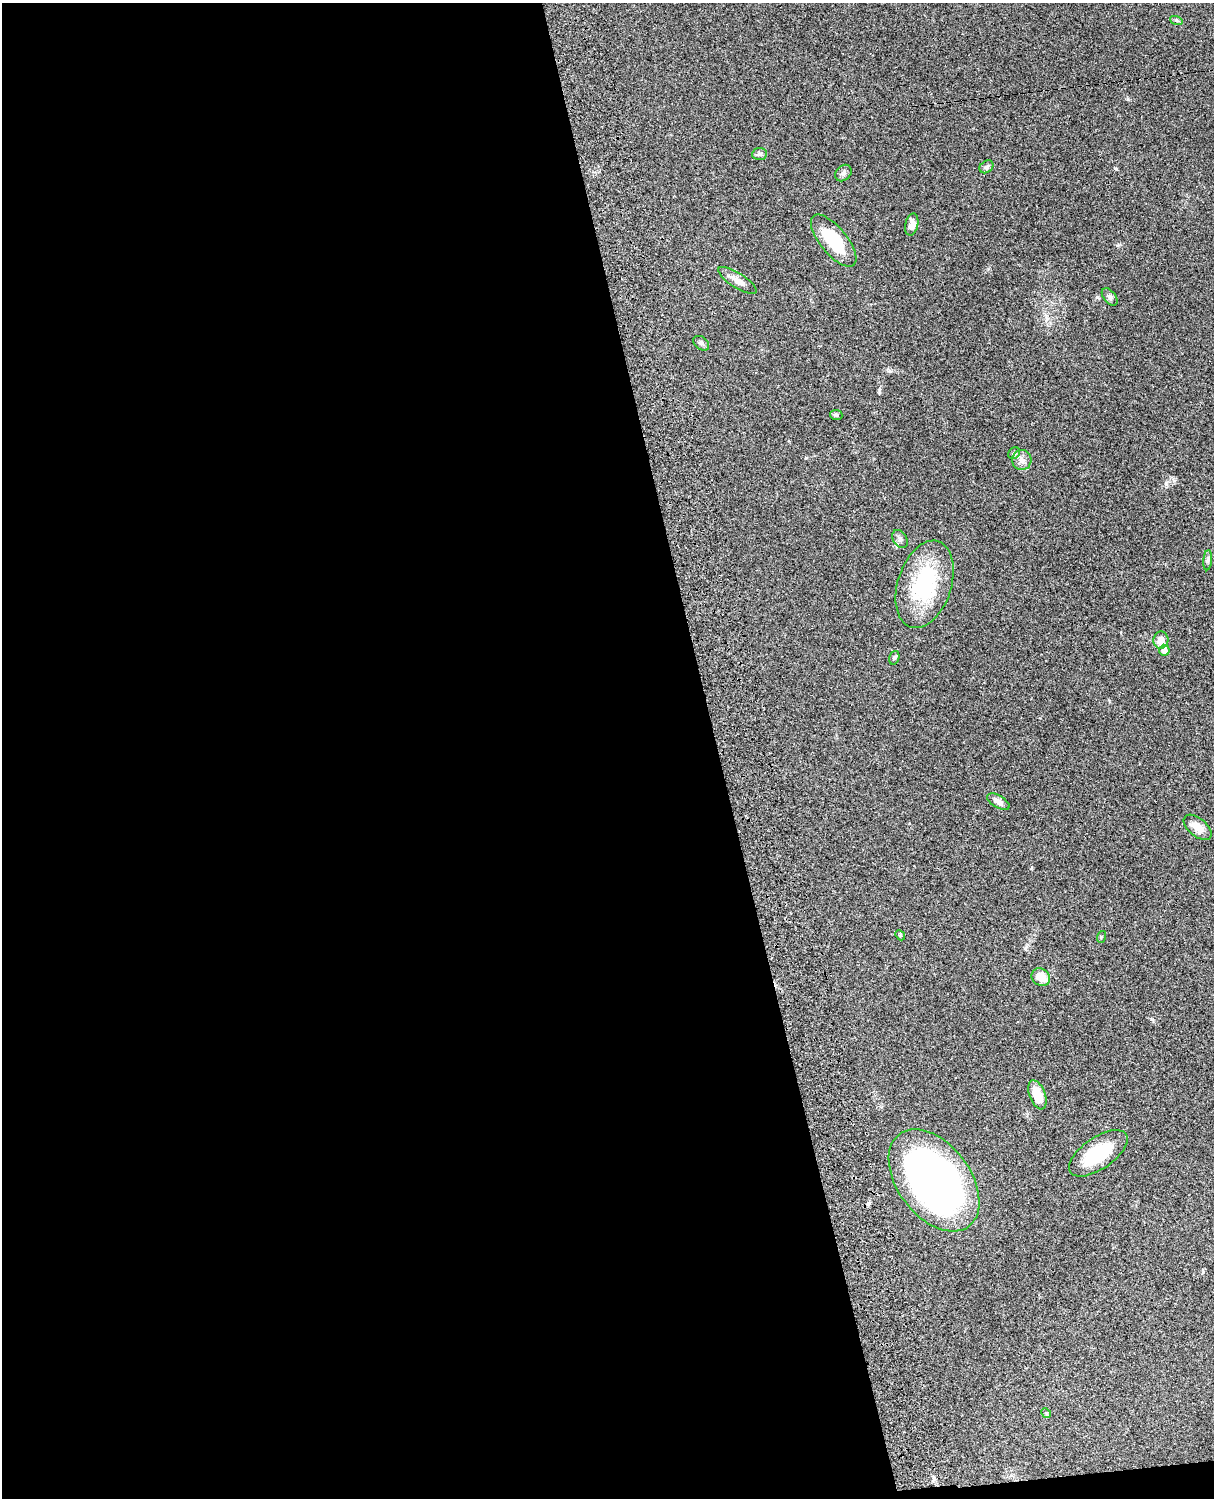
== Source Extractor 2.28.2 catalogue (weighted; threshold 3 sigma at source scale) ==
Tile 9 of 4 x 3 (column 1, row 3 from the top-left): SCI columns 122-1333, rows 276-1771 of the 5088 x 4924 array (HDU 1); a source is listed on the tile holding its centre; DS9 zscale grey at full resolution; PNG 1216 x 1500 px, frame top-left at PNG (2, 3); each listed source drawn as its Kron ellipse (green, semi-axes under 4 px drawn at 4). Shown black and unused: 60% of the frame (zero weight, under 3 of 4 exposures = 6% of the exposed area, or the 3 px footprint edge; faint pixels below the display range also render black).
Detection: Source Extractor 2.28.2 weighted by HDU 2 'WHT'; one run over the whole footprint, this tile lists its part. Background 0.0847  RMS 0.006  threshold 0.027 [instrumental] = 3 sigma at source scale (4.5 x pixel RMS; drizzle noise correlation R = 1.50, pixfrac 1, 0.05/0.05 arcsec/px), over >= 5 px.
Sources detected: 27; all 27 listed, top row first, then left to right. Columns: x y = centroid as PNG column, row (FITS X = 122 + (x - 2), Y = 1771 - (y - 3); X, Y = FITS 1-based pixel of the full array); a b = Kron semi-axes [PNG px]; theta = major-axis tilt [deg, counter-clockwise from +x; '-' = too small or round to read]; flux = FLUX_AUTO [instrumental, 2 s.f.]
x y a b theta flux
1176 20 6 4 -19 0.93
759 154 8 6 4 1.4
986 167 7 5 36 1.4
843 173 9 7 45 1.9
912 224 11 6 77 4
834 241 32 13 -50 23
737 281 22 7 -32 4.5
1110 297 10 6 -52 1.8
701 343 9 6 -38 1.6
836 415 6 5 - 1.1
1014 453 6 5 - 1.1
1022 460 10 9 - 3.3
900 539 10 7 -58 2.1
1208 560 10 4 85 1.2
925 584 45 27 72 52
1161 640 8 7 - 4.9
1164 650 5 5 - 3.8
894 658 7 5 72 1.1
998 802 12 6 -31 2.9
1198 827 16 9 -40 5.7
900 935 5 4 - 0.68
1101 937 6 3 71 0.62
1041 977 10 8 -40 7.6
1037 1095 15 8 -69 9.4
1098 1153 34 16 34 26
934 1180 58 36 -53 290
1046 1413 5 4 - 0.68
Unlisted compact peaks at least as high as the median listed source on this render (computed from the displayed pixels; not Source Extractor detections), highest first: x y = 1116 169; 879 390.